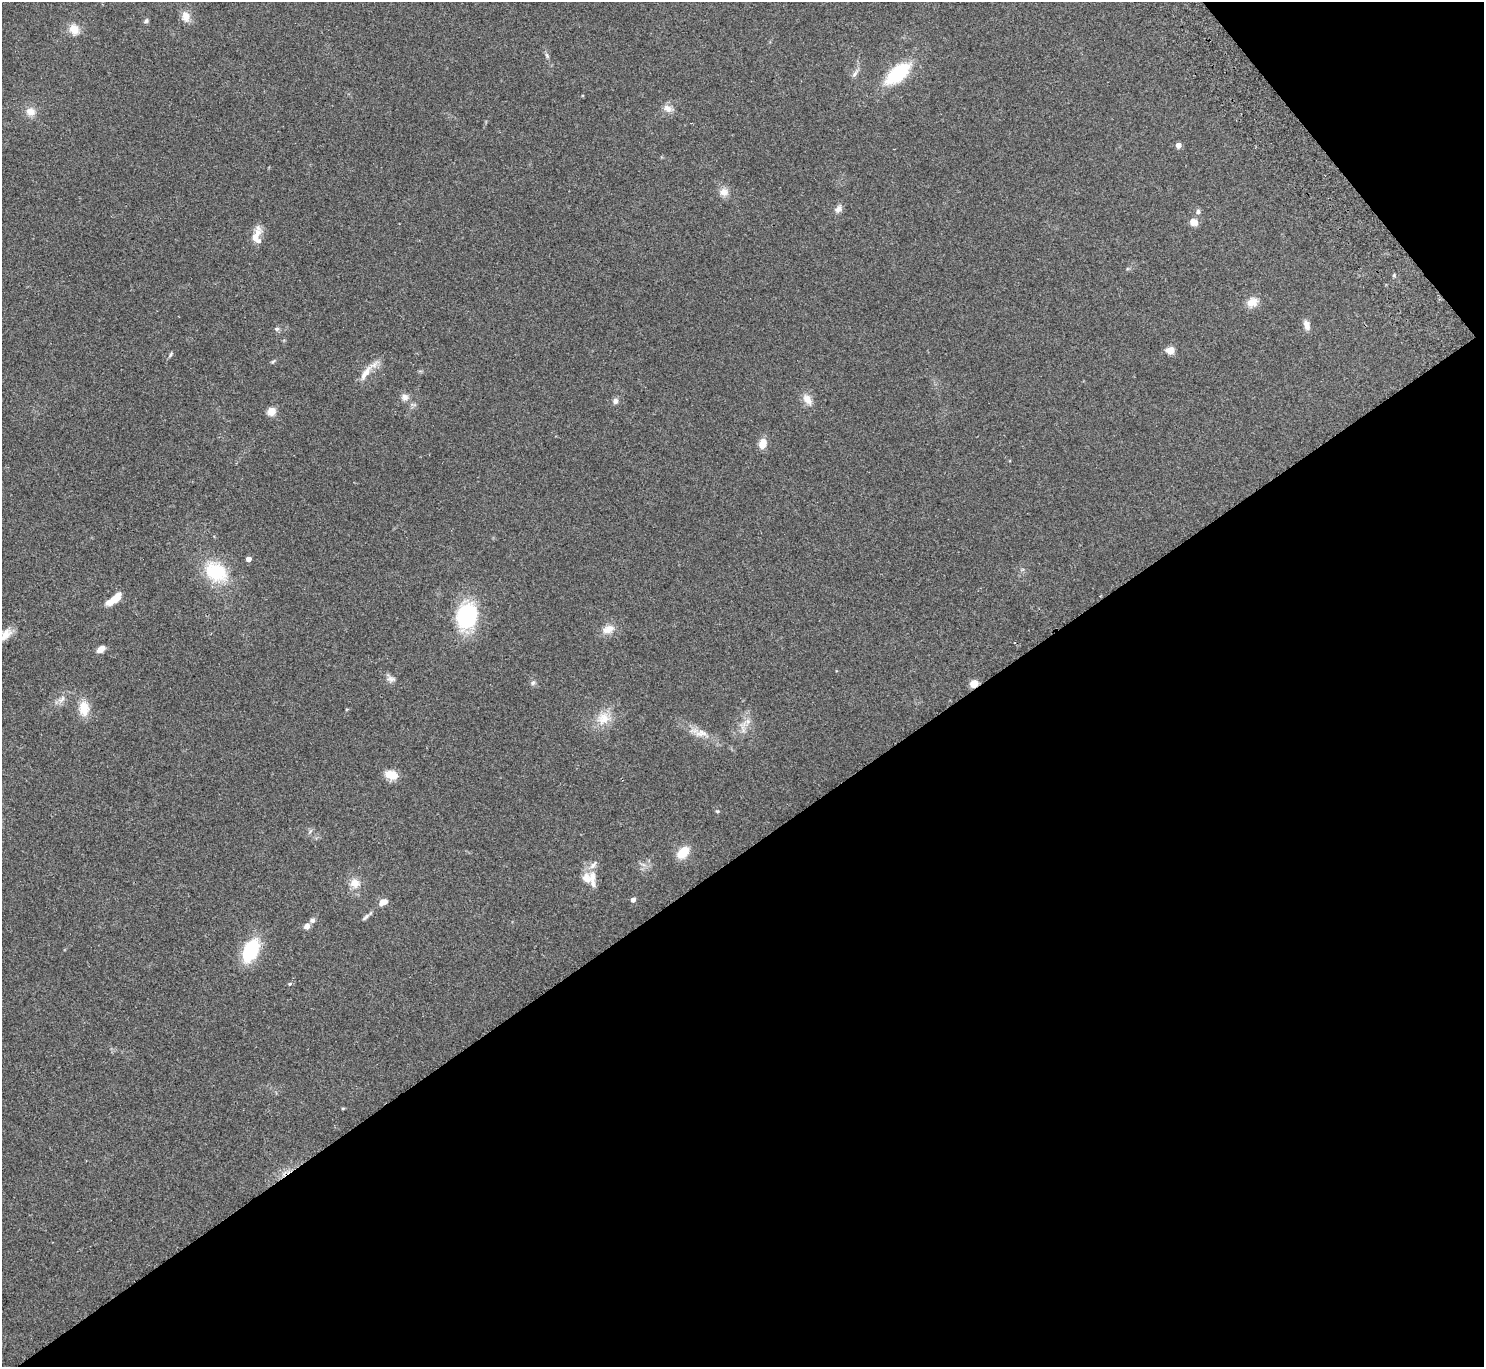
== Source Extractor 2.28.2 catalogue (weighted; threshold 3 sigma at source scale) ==
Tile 12 of 4 x 4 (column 4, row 3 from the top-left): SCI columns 4493-5974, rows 1567-2931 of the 6025 x 5999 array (HDU 1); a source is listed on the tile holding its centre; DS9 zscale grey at full resolution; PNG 1486 x 1369 px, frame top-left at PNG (2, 2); no overlay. Shown black and unused: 40% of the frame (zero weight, under 2 of 3 exposures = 3% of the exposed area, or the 3 px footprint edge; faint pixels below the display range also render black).
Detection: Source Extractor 2.28.2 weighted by HDU 2 'WHT'; one run over the whole footprint, this tile lists its part. Background 0.0987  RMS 0.0088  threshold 0.0396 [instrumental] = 3 sigma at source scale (4.5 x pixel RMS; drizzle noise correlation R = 1.50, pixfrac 1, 0.05/0.05 arcsec/px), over >= 5 px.
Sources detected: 59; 3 inside a brighter listed object's ellipse — not listed separately; the other 56 listed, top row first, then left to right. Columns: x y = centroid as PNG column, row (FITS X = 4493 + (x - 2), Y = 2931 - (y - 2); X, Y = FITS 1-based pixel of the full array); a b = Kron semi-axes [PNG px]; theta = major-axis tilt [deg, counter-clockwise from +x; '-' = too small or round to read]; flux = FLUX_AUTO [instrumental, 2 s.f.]
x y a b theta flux
186 16 15 10 -82 7.4
146 21 6 5 - 1.6
74 29 12 10 -45 9.6
547 55 9 4 -67 1.7
855 74 13 5 55 3.1
898 74 24 12 40 58
668 108 12 9 -34 5.5
30 112 12 10 -27 7.6
1178 145 4 4 - 7.1
724 192 12 10 3 6.4
838 209 11 8 55 4.1
1198 211 7 6 - 2.1
1194 222 9 8 - 5.8
256 236 22 9 63 9.7
1394 275 5 3 - 0.92
1252 302 15 11 33 8.2
1307 325 11 7 -77 5.6
277 329 6 6 - 1.9
1170 350 5 5 - 23
171 354 7 4 61 1.5
273 361 7 4 37 1.2
365 373 25 8 57 9.8
405 397 10 9 - 4.3
807 399 16 9 -55 7.7
615 401 7 7 - 3.3
271 411 5 5 - 31
762 443 11 8 73 8.9
248 559 4 4 - 6.9
216 572 25 19 -32 45
114 599 20 7 40 13
466 616 21 16 75 81
608 629 16 10 23 8.7
5 634 21 11 44 9.6
101 649 9 6 34 6.4
391 679 13 8 -8 3.7
533 683 8 5 62 1.9
974 684 5 4 - 30
62 699 14 6 47 4.4
84 708 18 12 -85 14
603 718 21 17 27 16
748 721 7 5 -47 2.7
701 733 22 10 -6 9.7
391 775 12 8 -18 14
717 811 5 5 - 1
683 852 12 8 45 20
593 865 14 7 49 4.9
587 879 18 13 -63 9.7
355 883 12 11 - 8.9
633 900 4 4 - 4.2
383 902 8 6 24 7.1
366 917 13 5 41 2.5
312 920 7 6 - 2.2
307 926 8 6 48 4.3
250 951 23 14 67 47
290 984 5 4 - 1.2
343 1108 5 3 - 0.78
Overlapping masked pixels (flux is a lower limit): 1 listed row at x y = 974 684
Isophote crosses this tile's border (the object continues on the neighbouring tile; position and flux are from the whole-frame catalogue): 1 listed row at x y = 5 634